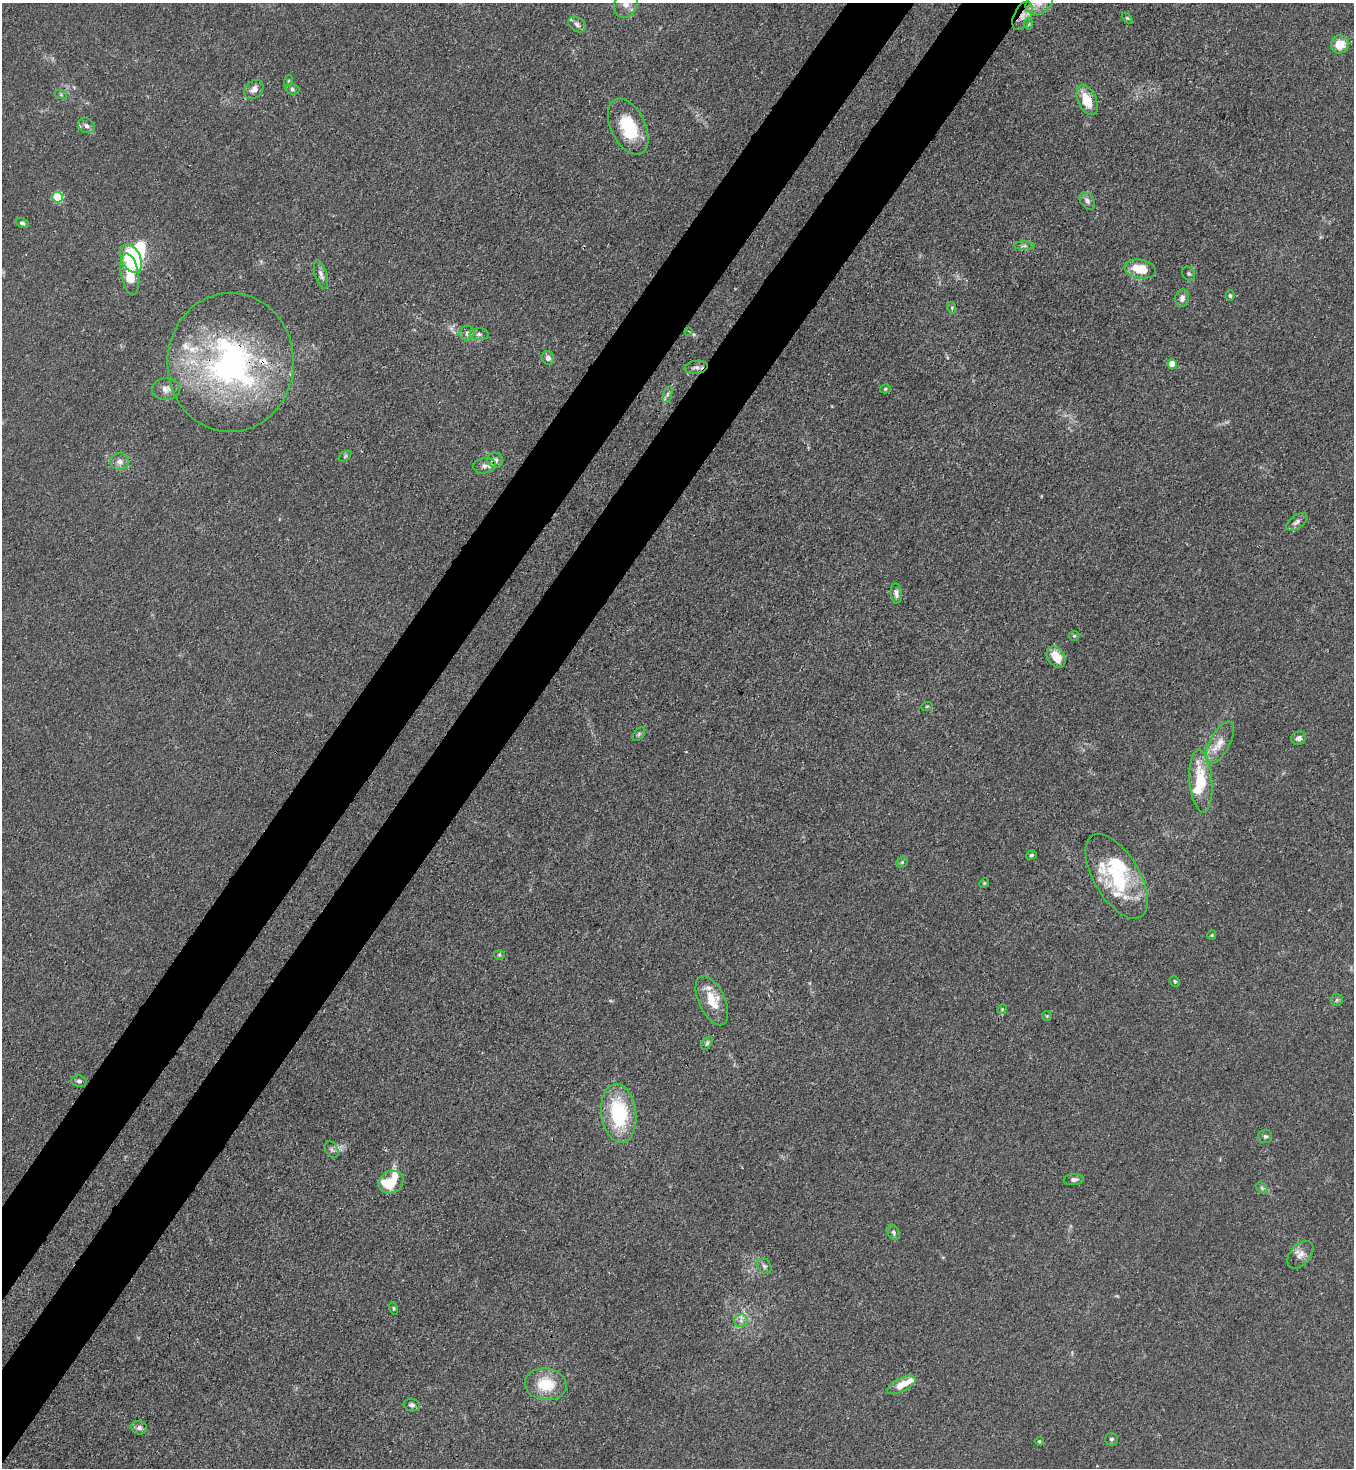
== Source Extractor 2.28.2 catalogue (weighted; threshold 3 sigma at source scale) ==
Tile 7 of 4 x 4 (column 3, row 2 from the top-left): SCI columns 3071-4422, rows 2989-4454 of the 6001 x 5978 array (HDU 1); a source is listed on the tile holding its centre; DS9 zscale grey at full resolution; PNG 1356 x 1470 px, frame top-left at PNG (2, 3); each listed source drawn as its Kron ellipse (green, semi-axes under 4 px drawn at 4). Shown black and unused: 9% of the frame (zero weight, under 3 of 4 exposures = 7% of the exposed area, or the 3 px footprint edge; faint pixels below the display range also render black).
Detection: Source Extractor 2.28.2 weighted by HDU 2 'WHT'; one run over the whole footprint, this tile lists its part. Background 0.0197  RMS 0.0025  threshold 0.0114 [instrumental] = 3 sigma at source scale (4.5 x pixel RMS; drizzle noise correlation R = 1.50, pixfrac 1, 0.05/0.05 arcsec/px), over >= 5 px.
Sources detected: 96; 1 inside a brighter object's white glare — neither listed nor drawn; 16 inside a brighter listed object's ellipse — not listed separately; the other 79 listed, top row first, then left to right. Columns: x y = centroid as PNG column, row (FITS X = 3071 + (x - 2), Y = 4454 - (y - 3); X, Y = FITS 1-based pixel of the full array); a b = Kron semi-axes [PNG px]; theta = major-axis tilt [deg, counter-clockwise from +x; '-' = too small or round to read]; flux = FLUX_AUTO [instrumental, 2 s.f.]
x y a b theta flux
1039 3 14 10 27 2.6
626 4 14 11 70 2.7
1022 16 15 8 64 2.4
1127 18 6 4 -43 0.32
577 24 9 7 -34 0.98
1028 24 5 4 - 0.36
1340 44 9 8 - 4.5
288 81 6 3 71 0.29
254 89 11 8 43 1.4
292 89 7 5 -17 0.59
61 95 6 4 -19 0.35
1087 100 16 9 -65 6.2
86 126 9 7 -30 1
628 127 30 17 -64 12
58 197 5 5 - 14
1087 201 9 7 -52 0.96
22 223 7 4 -25 0.57
1024 246 10 4 0 0.68
131 258 15 9 -64 20
1140 269 16 9 -10 6.6
130 274 21 9 -80 5.8
1189 274 7 6 - 0.57
321 275 15 6 -73 1.2
1230 296 5 4 - 0.43
1182 298 9 6 81 1.3
952 308 6 3 -73 0.36
688 331 4 3 - 0.27
467 333 7 7 - 1.1
479 334 9 6 -1 0.77
548 358 7 6 - 1.1
230 362 70 63 89 74
1172 364 5 4 - 4.3
696 367 11 6 9 1.1
166 389 14 10 1 1.9
885 389 5 4 - 0.39
668 394 8 4 71 0.56
345 456 7 4 37 0.38
495 460 8 7 - 1.3
119 462 9 8 - 1.6
484 466 11 7 11 1.1
1297 522 12 6 38 1.1
896 593 10 5 -84 1
1074 636 5 5 - 0.34
1056 657 12 8 -54 4.4
927 706 6 3 19 0.26
639 734 8 5 50 0.48
1299 738 7 6 - 0.82
1220 743 23 10 62 3.6
1201 781 31 11 -86 11
1031 855 5 4 - 0.44
902 862 6 5 - 0.46
1117 876 47 23 -59 19
984 883 5 4 - 0.32
1212 935 5 4 - 0.28
499 955 5 5 - 0.35
1175 981 5 4 - 0.42
1337 1000 6 5 - 0.48
712 1001 26 13 -65 5.8
1002 1009 5 4 - 0.3
1047 1016 5 4 - 0.3
707 1043 7 5 54 0.44
79 1081 7 6 - 0.7
619 1113 30 17 -83 19
1265 1136 7 6 - 0.63
332 1150 9 6 -59 0.71
1074 1180 10 5 3 0.73
391 1182 13 10 28 7.4
1262 1188 6 5 - 0.51
894 1233 8 5 -61 0.65
1300 1255 16 10 49 2
764 1266 8 6 -53 0.8
393 1308 6 4 -75 0.36
741 1321 7 6 - 1
546 1384 21 16 -8 8
901 1385 16 6 26 3.7
412 1405 8 6 -13 0.73
139 1428 8 6 -15 0.94
1111 1439 6 6 - 0.58
1039 1441 5 4 - 0.31
Overlapping masked pixels (flux is a lower limit): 4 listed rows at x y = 1022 16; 1087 100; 230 362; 495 460
Isophote crosses this tile's border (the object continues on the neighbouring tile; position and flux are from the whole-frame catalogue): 2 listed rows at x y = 1039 3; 626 4